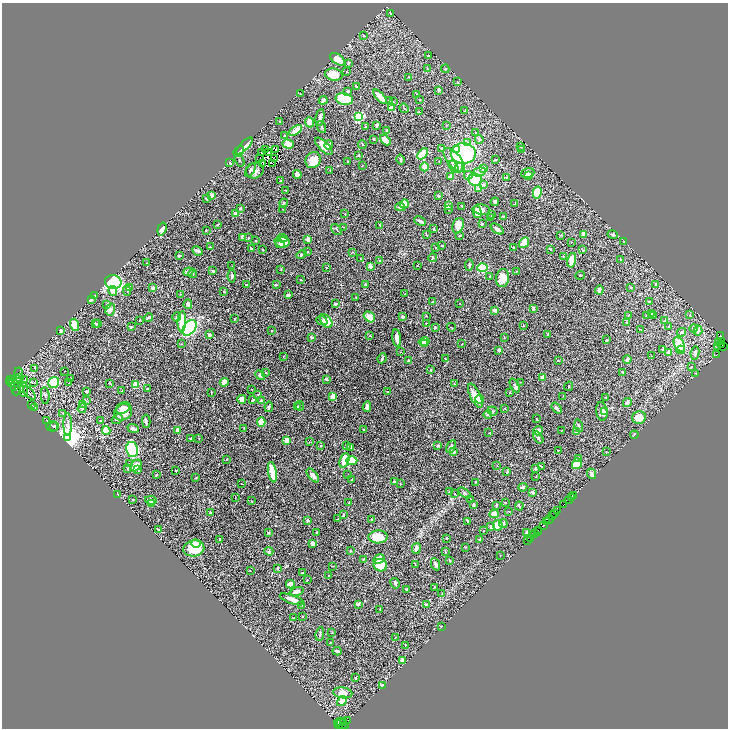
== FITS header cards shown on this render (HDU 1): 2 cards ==
NAXIS1  =                 1452
NAXIS2  =                 1452

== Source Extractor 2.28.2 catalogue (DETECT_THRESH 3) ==
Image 1452 x 1452 px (HDU 1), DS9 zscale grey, zoomed out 1/2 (1 PNG px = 2 x 2 image px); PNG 730 x 730 px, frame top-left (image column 1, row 1451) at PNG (2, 3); each listed source drawn as its Kron ellipse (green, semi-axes under 4 px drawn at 4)
Background 0.739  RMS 0.019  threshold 0.0576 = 3 sigma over >= 5 px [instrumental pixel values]
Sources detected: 577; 53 cannot appear on this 1/2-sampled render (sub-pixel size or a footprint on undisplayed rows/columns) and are neither listed nor drawn; of the other 524, the 500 brightest by FLUX_AUTO listed and drawn (24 fainter detections omitted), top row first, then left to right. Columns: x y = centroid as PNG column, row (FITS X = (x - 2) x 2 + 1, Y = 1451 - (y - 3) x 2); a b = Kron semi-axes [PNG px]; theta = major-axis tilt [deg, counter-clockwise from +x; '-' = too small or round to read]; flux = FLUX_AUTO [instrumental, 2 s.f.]
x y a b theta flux
390 13 2 2 - 3.2
363 36 3 2 - 1.3
428 55 3 3 - 3.7
338 59 9 4 -36 43
348 63 4 2 - 3.1
427 69 2 2 - 1.6
445 69 4 3 - 3.2
346 72 2 2 - 2
334 75 9 6 -8 68
409 77 2 2 - 1.9
458 82 3 2 - 1.7
356 86 4 2 - 2.5
439 90 3 2 - 10
348 91 2 2 - 4.1
300 94 2 1 - 1.3
416 94 2 2 - 1.5
380 97 9 3 -48 39
344 99 8 6 -11 150
323 100 4 3 - 14
389 100 4 3 - 4.8
420 100 2 2 - 1.5
393 102 2 2 - 3
391 108 3 3 - 25
404 108 5 2 - 2.4
465 111 3 2 - 1.3
419 112 2 1 - 1.3
320 117 8 4 79 16
359 117 3 3 - 400
280 122 3 2 - 1.7
309 122 5 4 - 30
446 125 4 2 - 1.7
365 126 3 3 - 4
377 126 4 2 - 6
321 127 6 3 -64 5
296 130 7 3 35 28
387 130 2 2 - 2.6
475 133 2 2 - 2
285 136 2 2 - 3
374 139 2 2 - 4.5
479 139 4 4 - 5.7
385 140 6 4 -43 33
468 143 4 3 - 7.1
288 144 6 4 -17 37
362 144 4 2 - 3.4
329 145 4 3 - 9.1
244 146 11 3 46 65
324 146 11 5 -45 48
521 146 3 3 - 3
442 148 3 2 - 2.1
265 149 3 1 - 4.2
276 150 2 1 - 1.6
456 150 4 3 - 14
521 150 4 3 - 4.1
239 151 6 4 48 26
268 152 2 1 - 2.5
261 153 2 1 - 1.9
463 153 12 10 1 390
422 154 6 3 53 68
358 155 4 2 - 3.1
260 158 2 1 - 2.7
274 158 2 1 - 1.9
313 160 8 7 - 56
401 160 5 2 - 5.2
454 160 14 6 -50 70
495 160 4 2 - 1.7
240 161 6 2 -58 3.3
348 161 2 2 - 4.4
439 162 2 2 - 1.4
230 163 4 2 - 4.3
272 163 2 1 - 1.6
263 164 2 1 - 2
362 166 2 1 - 1.6
424 167 4 4 - 22
454 167 6 4 -59 8.9
459 168 5 3 - 7.9
484 169 4 3 - 25
250 170 7 3 59 6
330 170 2 2 - 1.6
255 171 9 7 12 20
479 172 6 4 18 15
528 173 7 5 18 12
297 175 4 3 - 22
468 175 4 4 - 12
529 176 3 3 - 9.3
451 177 3 2 - 28
506 178 3 2 - 4.7
475 180 7 6 - 110
281 181 4 3 - 3
483 185 3 3 - 7.8
479 189 4 3 - 7.5
286 190 2 1 - 1.7
537 192 6 3 78 130
212 195 4 3 - 9.6
438 196 3 3 - 6.3
206 199 3 2 - 2.9
495 202 4 3 - 10
284 203 5 3 - 4.8
515 203 2 1 - 2
404 204 4 4 - 44
448 205 4 3 - 11
462 206 3 2 - 2.8
400 207 5 3 - 6.6
240 208 4 3 - 3.5
283 209 2 1 - 1.3
449 210 2 2 - 2.5
482 210 8 5 -13 18
477 212 6 3 -76 29
236 214 3 3 - 23
345 214 3 2 - 1.4
492 214 3 2 - 2.2
504 217 3 2 - 9.6
490 218 3 2 - 2.3
420 221 6 2 -26 11
482 224 3 3 - 4.1
218 225 3 2 - 2.3
380 225 3 3 - 2.7
458 226 8 5 70 41
343 227 2 2 - 1.2
162 229 6 3 72 34
336 229 6 1 -48 2.7
433 229 3 2 - 2
497 229 7 3 -37 10
206 230 2 2 - 3.4
584 234 4 3 - 24
426 235 3 2 - 2
561 235 3 2 - 2
613 235 5 3 - 4.8
460 236 4 2 - 2.4
243 237 4 3 - 8.9
248 238 3 2 - 2.4
282 238 5 4 - 9.1
308 239 4 4 - 14
255 241 2 2 - 4.5
282 242 8 5 -3 28
571 242 2 2 - 1.7
624 242 2 1 - 1.2
524 243 6 3 52 42
280 244 5 2 - 8.9
442 246 4 2 - 2.3
210 247 2 2 - 4.5
436 247 2 2 - 3.9
514 248 4 2 - 4.7
252 249 3 2 - 8.8
263 249 2 2 - 2.4
550 249 3 2 - 2.7
583 250 4 2 - 2.1
198 251 6 3 -27 7.9
308 252 3 2 - 2.7
353 252 3 2 - 1.6
302 255 5 3 - 7.7
179 256 4 2 - 5.9
563 257 4 2 - 1.8
433 258 4 2 - 2
360 259 2 1 - 1.4
380 260 3 3 - 4
572 260 7 3 79 80
620 260 3 2 - 1.9
146 263 2 1 - 1.2
469 265 5 2 - 4.1
232 266 2 2 - 1.2
370 266 4 3 - 15
417 266 3 1 - 1.3
326 268 2 2 - 1.6
482 268 5 4 - 80
281 269 3 2 - 2.2
213 271 4 2 - 5.2
517 271 3 2 - 2.3
188 272 5 3 - 10
193 274 4 2 - 2.7
580 275 5 2 - 2.3
232 276 6 4 87 6.5
490 276 3 2 - 2.1
503 278 9 6 82 35
301 280 2 1 - 2
113 282 8 6 -10 430
246 284 2 2 - 2.3
656 284 3 2 - 5.7
276 285 3 2 - 2.9
365 285 3 2 - 2
130 287 4 3 - 6.3
153 287 2 2 - 22
631 287 3 3 - 3.1
599 290 4 2 - 18
113 291 5 4 - 13
127 291 5 2 - 3.9
224 291 3 3 - 2.3
180 294 2 2 - 1.6
405 294 2 2 - 1.1
95 295 2 2 - 1.9
288 295 3 2 - 5.4
355 297 2 1 - 2
91 300 3 3 - 4.7
433 301 2 2 - 1.8
649 301 2 2 - 3.4
460 303 2 1 - 1.4
107 304 4 2 - 2.1
188 304 5 3 - 8.3
335 304 3 2 - 5.1
533 309 4 3 - 9.5
110 310 6 4 74 12
494 310 3 3 - 9.7
651 314 3 2 - 7.9
629 315 2 2 - 1.9
690 315 3 3 - 2.8
426 316 2 2 - 1.6
646 316 3 2 - 1.9
653 316 3 2 - 1.9
177 317 4 3 - 4.7
369 317 6 4 -40 31
403 317 3 2 - 6.3
148 318 4 2 - 12
234 319 3 2 - 3
140 320 2 2 - 1.8
322 320 6 4 -22 9.2
326 321 8 5 -53 45
665 321 3 3 - 2
182 322 10 4 87 65
627 322 2 2 - 3
95 323 4 2 - 5.1
98 323 2 2 - 1.3
426 323 2 2 - 1.9
75 325 6 4 -73 53
523 326 2 2 - 6.6
131 327 3 3 - 4.2
435 327 2 2 - 11
451 327 4 2 - 2.3
669 327 4 2 - 4
189 328 9 6 52 390
641 329 3 2 - 1.5
694 329 4 2 - 3.2
61 330 3 2 - 12
272 330 2 2 - 2.3
698 331 5 3 - 11
681 332 4 3 - 6.1
548 334 3 2 - 1.3
209 335 3 3 - 9.7
370 336 2 2 - 1.8
720 336 3 1 - 74
311 337 3 2 - 5.9
397 338 9 3 -82 17
504 338 3 2 - 1.3
606 340 2 2 - 6.4
424 341 5 3 - 22
721 342 4 1 - 5.9
425 343 3 2 - 9.3
462 343 2 2 - 1.6
719 343 2 1 - 150
181 344 3 2 - 1.7
679 344 8 5 -60 89
721 344 4 3 - 220
724 346 2 1 - 41
718 347 3 1 - 120
663 349 3 3 - 2.6
499 350 3 2 - 7.9
681 350 4 4 - 14
400 352 2 2 - 1.6
669 352 3 3 - 26
695 353 7 3 80 12
717 354 2 1 - 56
283 356 2 2 - 1.7
651 356 3 2 - 1.8
382 358 5 2 - 7.6
445 358 2 2 - 1.8
627 359 4 3 - 15
558 360 3 2 - 3
409 361 3 3 - 6
691 367 3 2 - 1.8
35 368 3 2 - 2
431 370 3 2 - 1.9
65 371 2 1 - 1.2
266 372 2 2 - 1.6
18 373 6 3 -87 2.3
623 373 3 2 - 2.5
696 373 3 2 - 1.4
260 375 5 3 - 8.9
542 377 3 3 - 11
20 378 2 1 - 5.1
70 378 2 2 - 2.5
10 379 2 2 - 160
327 379 4 2 - 3.1
17 380 3 2 - 1.8
25 380 3 3 - 3.4
9 381 2 2 - 1400
224 382 4 3 - 24
520 382 3 1 - 1.4
11 383 2 1 - 220
34 383 3 3 - 2.4
54 383 6 5 - 150
69 383 3 2 - 2.6
110 383 3 2 - 1.3
454 384 2 2 - 1.6
135 385 4 3 - 72
515 385 7 3 -62 9.5
15 386 2 1 - 1.6
569 386 5 2 - 2.8
148 389 3 2 - 1.8
251 389 2 2 - 1.2
18 390 6 3 43 1.6
24 390 7 3 90 6.1
122 390 3 2 - 1.4
86 391 3 3 - 3.5
387 392 2 2 - 3.6
510 392 3 2 - 3.1
29 393 8 3 -49 6.6
211 393 4 1 - 1.7
258 395 3 2 - 1.9
45 396 8 3 -85 6.4
475 396 13 5 -64 63
563 396 3 2 - 1.4
332 397 4 3 - 36
605 397 3 2 - 2.3
242 399 4 3 - 32
479 399 4 4 - 15
253 400 3 2 - 4
86 401 4 2 - 2.1
261 401 4 3 - 4.5
627 403 5 4 - 11
83 404 2 2 - 2
32 405 4 2 - 2
297 406 3 2 - 2.5
300 406 5 2 - 5.8
269 407 5 3 - 5.6
367 407 5 3 - 12
35 408 2 1 - 1.4
82 408 5 4 - 5.6
123 408 8 5 27 22
505 408 2 2 - 1.2
557 408 6 3 -50 8
493 411 5 3 - 4.2
602 411 9 5 -82 23
604 411 3 2 - 4
123 412 9 8 - 49
63 413 3 2 - 2.2
488 414 4 3 - 3.9
639 417 7 6 - 43
117 419 6 4 34 6.5
536 419 3 2 - 2.7
46 420 2 2 - 1.4
100 421 3 2 - 3.1
146 421 6 3 -89 6.8
261 422 4 3 - 35
68 424 11 3 -89 13
52 426 6 5 - 4.4
54 426 5 3 - 4.3
579 426 6 3 -75 5.9
244 428 2 2 - 1.6
133 429 6 3 -21 9.1
364 429 3 2 - 3
106 430 4 4 - 65
177 430 3 2 - 10
562 430 2 2 - 1.5
538 431 5 3 - 18
577 431 3 2 - 1.4
489 433 2 1 - 1.8
634 435 4 2 - 2.7
68 437 4 4 - 4100
191 438 3 3 - 5.3
199 438 3 2 - 1.6
538 438 6 3 -56 4.8
287 440 4 3 - 21
309 442 2 2 - 1.2
321 445 3 2 - 2.9
347 446 3 2 - 4.4
438 446 3 2 - 3.6
451 446 7 4 61 11
351 447 3 3 - 3.6
132 449 8 6 -79 410
558 450 2 2 - 2.4
453 452 4 3 - 14
606 452 2 2 - 1.4
579 458 3 2 - 3.5
227 459 2 2 - 3.1
344 460 7 4 70 54
352 461 5 4 - 49
130 463 2 2 - 1.1
577 464 6 4 56 80
136 466 6 4 48 32
497 466 2 2 - 1.4
541 466 3 2 - 2.5
127 468 3 2 - 2.2
138 469 4 3 - 6.5
535 469 3 2 - 5.1
176 471 2 2 - 2.8
272 472 10 3 -79 84
507 472 3 2 - 4.9
591 474 5 3 - 14
156 475 2 2 - 3.6
313 475 8 4 -50 18
348 475 2 2 - 1.5
536 476 2 1 - 1.1
196 477 3 2 - 2.9
351 480 2 2 - 1.7
394 482 3 2 - 6.3
476 482 3 2 - 2.2
241 484 2 1 - 1.8
400 484 2 2 - 2
523 487 4 3 - 6.5
449 492 3 2 - 2.1
532 492 4 3 - 6.5
464 493 7 3 -33 5.6
118 494 3 1 - 1.7
455 494 3 2 - 1.4
573 495 2 1 - 98
572 497 2 1 - 50
235 498 2 1 - 1.5
133 499 2 2 - 1.7
470 499 2 2 - 1.9
151 500 6 4 -10 16
569 500 4 2 - 120
252 501 3 3 - 2.7
349 503 2 1 - 1.2
505 503 2 2 - 1.8
152 504 4 3 - 3.2
473 505 3 2 - 6.6
496 505 3 2 - 2.6
563 505 2 1 - 130
519 506 4 2 - 4.8
509 511 3 2 - 1.9
558 511 2 1 - 23
210 513 3 2 - 7.5
494 514 4 4 - 26
555 514 2 1 - 32
343 515 3 2 - 6.8
552 516 3 3 - 240
338 519 2 2 - 1.8
550 519 4 1 - 260
308 520 3 3 - 11
371 520 3 2 - 2.9
467 522 3 2 - 4
546 522 3 2 - 190
503 523 4 3 - 6.9
498 525 5 4 - 49
543 525 3 2 - 140
491 527 4 3 - 7.5
158 529 2 2 - 2.8
538 530 2 1 - 63
483 531 2 2 - 1.3
269 532 4 2 - 2.9
526 532 3 2 - 7.2
537 532 2 1 - 61
317 533 3 2 - 5.5
535 533 3 3 - 140
378 537 9 6 1 75
446 538 2 2 - 4.5
530 538 3 1 - 40
220 539 3 2 - 1.9
480 540 3 2 - 12
528 541 3 1 - 78
196 544 5 4 - 18
313 544 4 3 - 12
465 547 3 2 - 1.5
194 548 10 8 9 170
416 548 5 3 - 9.1
269 551 4 3 - 3.6
350 551 2 2 - 3.3
445 551 4 2 - 2
500 556 2 1 - 1.3
363 559 3 2 - 1.8
379 559 6 4 28 39
450 561 3 3 - 2.7
415 564 3 2 - 1.4
436 564 6 3 -65 12
380 565 7 6 - 87
332 566 2 2 - 1.4
278 568 3 2 - 6.3
250 571 2 1 - 1.9
302 573 2 2 - 1.4
329 576 2 2 - 2.5
307 580 2 2 - 1.9
395 583 5 3 - 6.8
290 584 4 3 - 42
435 587 3 3 - 2.6
407 589 4 3 - 3.4
296 592 7 3 20 21
442 594 3 2 - 2.7
292 599 13 3 -20 31
358 604 4 2 - 5.1
302 605 3 2 - 3
426 605 4 3 - 13
380 609 2 2 - 1.2
302 617 2 2 - 1.4
294 618 3 2 - 1.8
442 626 3 2 - 2.2
332 633 3 2 - 1.4
320 634 7 2 82 5.7
396 637 3 2 - 1.8
330 643 4 2 - 3.1
405 645 2 1 - 1.7
337 651 4 2 - 7.4
402 660 3 3 - 19
355 678 3 2 - 2.1
382 685 3 3 - 3.3
343 693 9 5 -6 35
342 701 5 4 - 38
348 720 2 1 - 100
340 722 3 1 - 77
343 722 2 1 - 66
337 723 2 2 - 480
342 724 7 2 -28 210
338 725 2 1 - 120
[24 fainter detections neither listed nor drawn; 53 sub-pixel or undisplayed-footprint detections neither listed nor drawn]